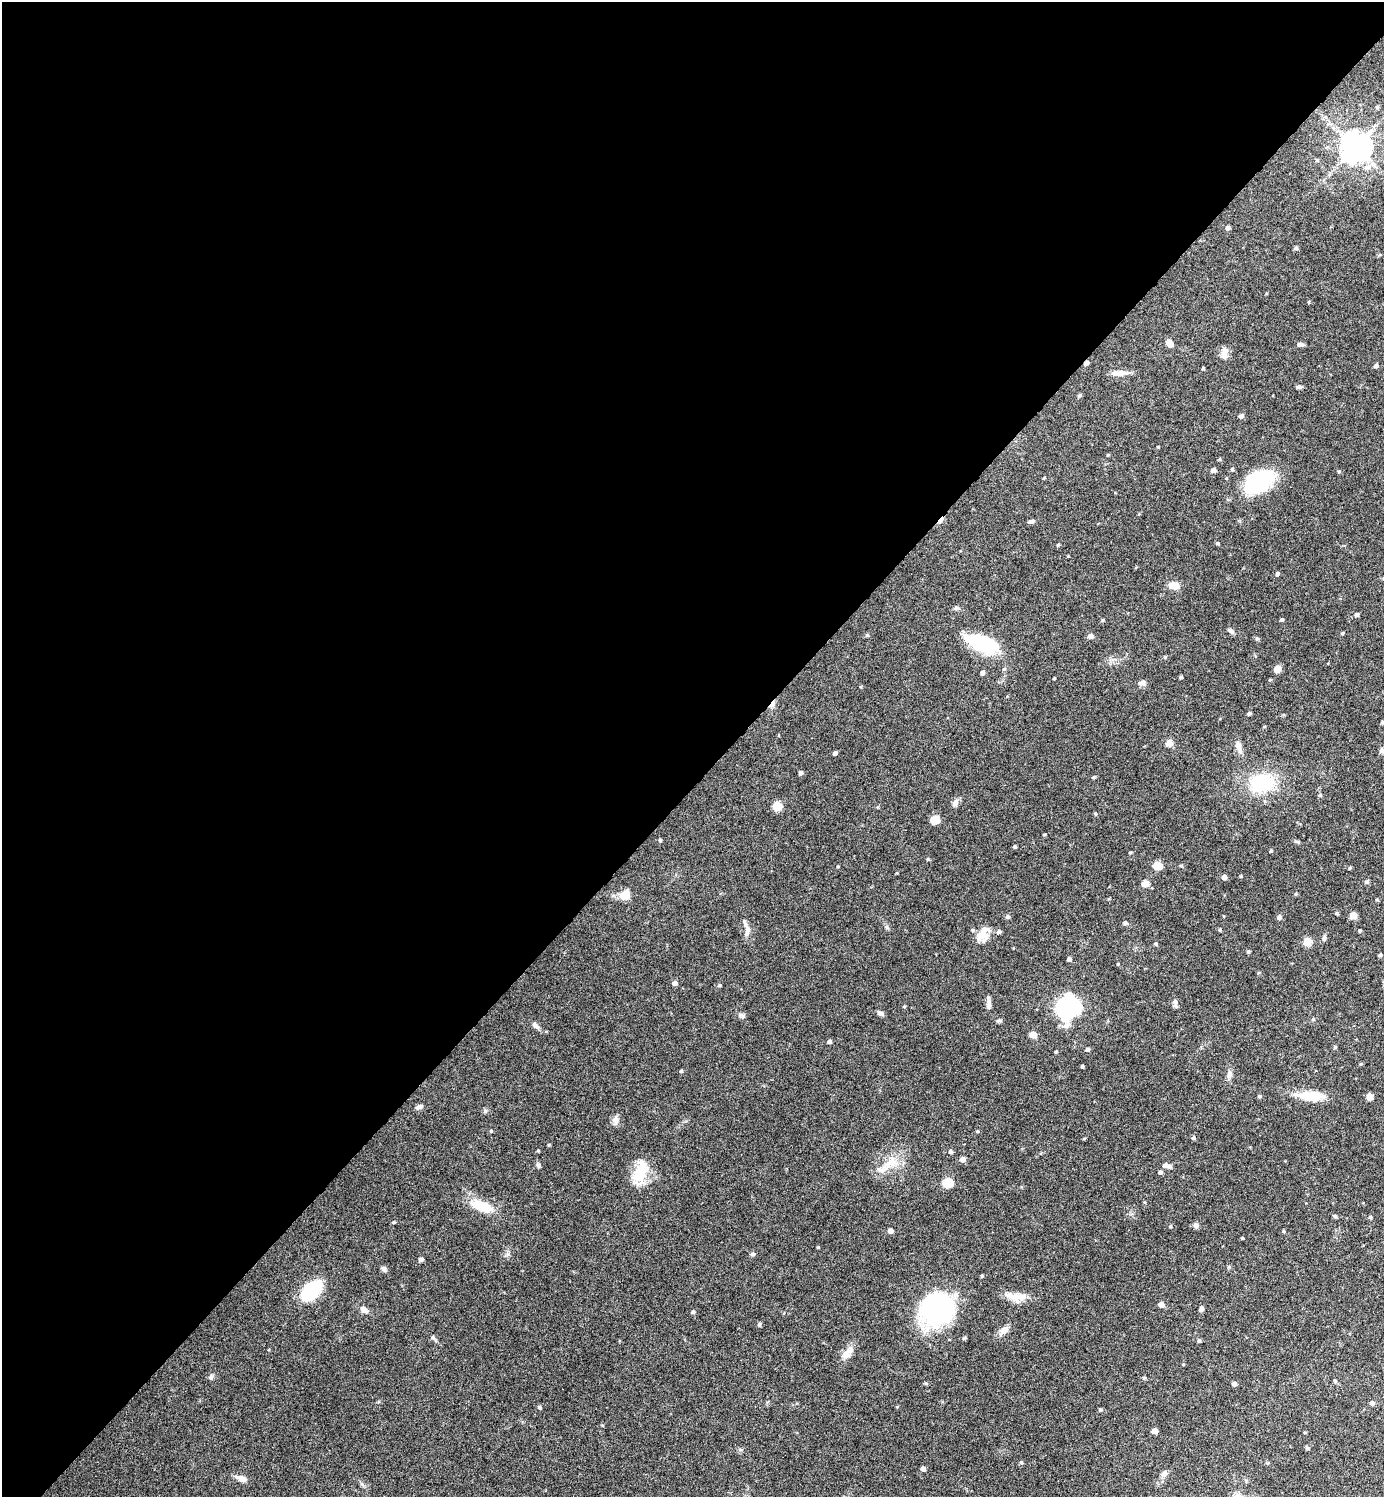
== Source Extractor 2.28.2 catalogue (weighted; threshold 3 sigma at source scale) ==
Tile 5 of 4 x 4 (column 1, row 2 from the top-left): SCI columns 157-1538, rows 2994-4488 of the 5985 x 5984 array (HDU 1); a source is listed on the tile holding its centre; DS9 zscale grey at full resolution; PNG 1386 x 1499 px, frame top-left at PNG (2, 2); no overlay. Shown black and unused: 53% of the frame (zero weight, under 4 of 8 exposures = <1% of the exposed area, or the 3 px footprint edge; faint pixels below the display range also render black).
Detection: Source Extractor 2.28.2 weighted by HDU 2 'WHT'; one run over the whole footprint, this tile lists its part. Background 0.121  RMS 0.0053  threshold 0.0215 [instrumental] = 3 sigma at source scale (4.09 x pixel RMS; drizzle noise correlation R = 1.36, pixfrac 0.8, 0.05/0.05 arcsec/px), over >= 5 px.
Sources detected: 170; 1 inside a brighter object's white glare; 1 cosmic-ray / hot-pixel residue — not listed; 1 inside a brighter listed object's ellipse — not listed separately; the other 167 listed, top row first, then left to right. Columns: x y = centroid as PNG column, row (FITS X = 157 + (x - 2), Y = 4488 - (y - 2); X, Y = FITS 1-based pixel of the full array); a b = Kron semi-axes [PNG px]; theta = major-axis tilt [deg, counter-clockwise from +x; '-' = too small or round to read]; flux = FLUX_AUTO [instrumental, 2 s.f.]
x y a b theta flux
1377 107 5 5 - 0.66
1355 147 9 9 - 800
1317 160 5 4 - 0.52
1228 228 5 4 - 1.4
1296 248 5 4 - 0.97
1169 343 9 6 -54 2.9
1300 344 8 5 7 1.2
1224 353 15 8 -90 3.2
1086 363 5 4 - 1.4
1376 366 5 4 - 1.3
1203 368 3 3 - 0.6
1120 373 21 7 2 3.8
1299 387 7 4 -1 1
1079 396 6 5 - 0.8
1241 416 5 4 - 1.5
1158 447 3 2 - 0.36
1108 455 4 4 - 0.43
1219 459 4 4 - 0.55
1232 469 4 4 - 0.65
1213 470 5 4 - 1.7
1339 471 4 3 - 0.43
1044 478 4 3 - 0.41
1259 481 29 17 34 48
1031 521 7 5 17 1.1
1217 543 4 4 - 0.54
1058 545 4 3 - 0.51
1277 574 5 4 - 0.86
1173 585 13 8 -4 4.3
1357 615 5 4 - 0.99
1282 619 4 4 - 0.74
1103 620 5 3 - 0.53
1231 631 9 5 -31 1.2
1342 633 4 4 - 0.47
867 635 5 4 - 0.56
1091 636 6 5 - 2
983 643 36 15 -23 31
1165 657 5 4 - 0.53
1004 669 6 4 45 0.7
1277 669 6 5 - 5.1
983 673 5 4 - 1.3
1181 677 4 4 - 0.65
1054 678 3 2 - 0.42
1142 682 10 6 16 1.6
772 704 10 4 54 2.3
1249 713 4 3 - 0.83
1264 727 5 3 - 0.36
1169 743 7 7 - 3.1
1239 748 13 7 -78 2.7
835 753 4 3 - 1.1
801 773 5 4 - 1
1093 777 4 4 - 0.54
1262 783 27 19 10 28
1320 795 5 5 - 0.62
955 803 11 6 62 2.1
777 806 8 8 - 6
1095 814 5 4 - 0.57
935 820 8 8 - 4.8
1044 834 4 2 - 0.48
660 840 4 4 - 0.65
1297 842 7 4 -19 0.68
1015 847 4 3 - 0.72
1271 850 4 4 - 0.51
928 859 4 4 - 0.51
1157 865 5 5 - 12
1181 866 5 3 - 0.58
1350 868 5 3 - 0.47
1241 876 4 3 - 0.44
1224 877 4 4 - 2
1366 882 6 5 - 0.8
1145 884 9 7 17 2.5
1296 894 5 3 - 0.49
625 895 10 9 - 6.7
1377 900 5 3 - 0.47
1337 913 4 3 - 0.66
1353 915 5 5 - 6.7
1007 917 6 5 - 0.93
1279 917 5 5 - 1.3
1125 923 7 5 -11 0.87
1220 930 4 3 - 0.49
747 931 18 6 77 2.6
999 931 6 5 - 1.1
1360 931 4 4 - 0.58
982 935 17 13 59 6.7
1324 938 6 5 - 0.91
1307 942 10 9 - 3.8
1155 944 5 4 - 0.6
1248 952 5 4 - 0.64
1380 955 4 4 - 0.75
1069 959 4 4 - 1.2
674 983 5 5 - 1.4
719 985 5 4 - 0.6
1175 1001 7 6 - 1.9
988 1005 11 6 89 2
904 1006 4 4 - 0.47
1068 1006 23 16 82 61
881 1013 8 6 -13 1.3
1313 1019 5 4 - 0.54
999 1021 8 4 -8 0.76
535 1025 11 6 -41 1.6
1033 1035 5 5 - 6.9
829 1042 4 4 - 1.2
1335 1047 4 4 - 0.66
1087 1049 5 5 - 0.92
1056 1051 4 3 - 0.44
1082 1066 4 3 - 0.64
681 1071 4 4 - 0.58
1229 1074 12 6 82 2.1
1259 1096 4 4 - 0.62
1311 1096 29 13 -3 11
1369 1097 5 5 - 5.7
419 1107 9 5 27 1.5
616 1120 12 7 81 2.1
491 1131 4 3 - 0.45
977 1131 4 4 - 0.45
1193 1138 5 4 - 0.72
538 1151 3 3 - 0.48
951 1152 5 5 - 0.98
962 1159 5 5 - 2.4
892 1161 19 14 67 8.7
538 1165 7 5 -74 0.97
1166 1165 10 5 -16 2.3
640 1171 27 14 70 14
1160 1172 5 4 - 1.2
947 1183 6 5 - 26
481 1206 28 12 -21 12
1335 1216 5 4 - 0.77
1370 1217 5 4 - 0.61
394 1222 4 3 - 0.65
1196 1225 8 7 - 1.4
1170 1226 4 4 - 0.51
890 1231 4 4 - 2.4
1283 1231 4 3 - 0.51
1242 1238 4 3 - 0.42
818 1247 3 3 - 0.43
753 1254 5 5 - 1.1
421 1259 4 4 - 1.4
384 1269 6 6 - 1.4
982 1276 4 4 - 0.52
310 1291 15 10 46 46
1018 1297 23 12 -2 6.6
1161 1305 5 5 - 2.9
937 1308 34 33 - 70
1201 1309 6 5 - 1.2
364 1310 10 6 -35 2.5
693 1312 4 4 - 0.83
759 1324 6 4 45 0.7
1004 1330 11 8 38 3.4
433 1337 6 4 72 0.61
1199 1340 5 4 - 0.84
848 1353 21 8 56 4
1183 1364 4 3 - 0.43
211 1377 6 6 - 0.96
1144 1378 5 4 - 0.67
1335 1381 4 4 - 0.69
926 1383 6 4 -2 0.57
1234 1384 4 4 - 1.5
1372 1403 5 5 - 1.3
539 1407 5 4 - 0.76
897 1407 4 3 - 0.38
1100 1410 4 4 - 0.83
1154 1431 4 4 - 3.2
1305 1432 5 3 - 0.42
1308 1448 6 4 -22 0.73
1021 1462 5 4 - 0.6
923 1469 4 4 - 1.9
1164 1473 9 7 56 1.9
242 1479 13 7 -23 3.2
Overlapping masked pixels (flux is a lower limit): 2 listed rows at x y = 1086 363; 772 704
Unlisted compact peaks at least as high as the median listed source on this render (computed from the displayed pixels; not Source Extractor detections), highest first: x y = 485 1111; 743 1016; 549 1145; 1118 964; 508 1254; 887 927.